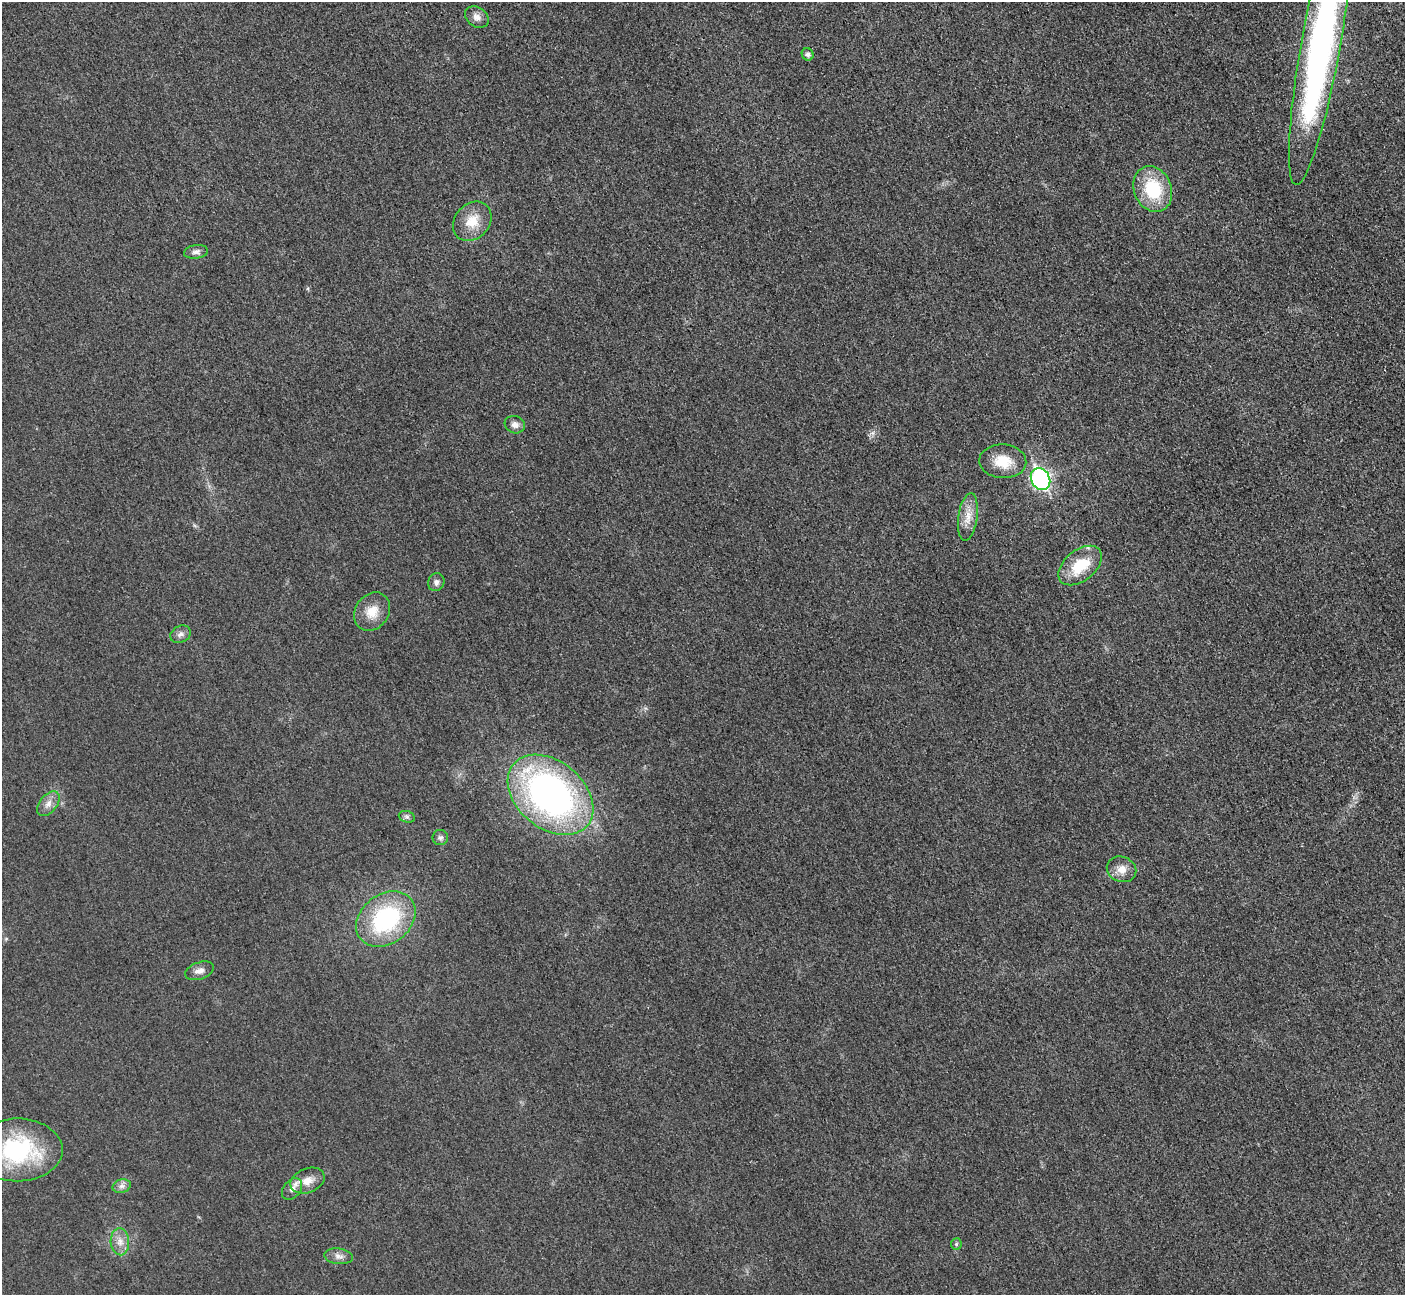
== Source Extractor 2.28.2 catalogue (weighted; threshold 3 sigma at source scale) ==
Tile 10 of 4 x 4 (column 2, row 3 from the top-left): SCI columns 1468-2870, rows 1486-2778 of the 5699 x 5664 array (HDU 1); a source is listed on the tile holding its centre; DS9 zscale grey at full resolution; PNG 1407 x 1297 px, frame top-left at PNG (2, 2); each listed source drawn as its Kron ellipse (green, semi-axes under 4 px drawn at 4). Shown black and unused: <1% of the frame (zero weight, under 3 of 5 exposures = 4% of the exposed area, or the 3 px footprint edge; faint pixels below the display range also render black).
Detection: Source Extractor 2.28.2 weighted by HDU 2 'WHT'; one run over the whole footprint, this tile lists its part. Background 0.0195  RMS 0.0051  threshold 0.0228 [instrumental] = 3 sigma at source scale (4.5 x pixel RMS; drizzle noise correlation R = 1.50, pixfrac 1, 0.05/0.05 arcsec/px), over >= 5 px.
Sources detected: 28; all 28 listed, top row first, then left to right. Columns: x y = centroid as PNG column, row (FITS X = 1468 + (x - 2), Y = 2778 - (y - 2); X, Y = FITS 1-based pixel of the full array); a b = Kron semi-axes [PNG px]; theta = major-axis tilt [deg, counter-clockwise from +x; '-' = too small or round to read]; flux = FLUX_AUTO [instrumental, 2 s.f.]
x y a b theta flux
477 17 13 9 -35 3.3
1320 47 140 19 80 230
808 54 6 5 - 1.4
1153 189 23 18 -68 27
472 221 21 17 48 10
196 252 12 7 7 2
515 425 10 8 -20 2.8
1003 461 23 17 -3 12
1041 479 11 9 -59 93
968 517 24 9 82 6.4
1080 565 25 15 39 16
436 582 9 8 - 2
372 612 20 16 54 8.6
181 634 11 8 27 2.2
550 795 48 33 -40 200
48 804 14 8 52 3.6
407 817 8 5 -17 1.3
440 838 8 7 - 1.4
1121 869 15 12 -21 5.4
386 919 32 24 38 57
199 971 15 8 19 3.2
18 1150 45 31 0 59
307 1181 18 12 22 6.5
122 1186 9 6 15 2.1
292 1189 12 8 51 3.3
120 1242 13 9 -86 4.4
956 1244 6 5 - 0.82
338 1256 14 8 -8 2.9
Isophote crosses this tile's border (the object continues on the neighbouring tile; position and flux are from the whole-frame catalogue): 1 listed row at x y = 1320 47